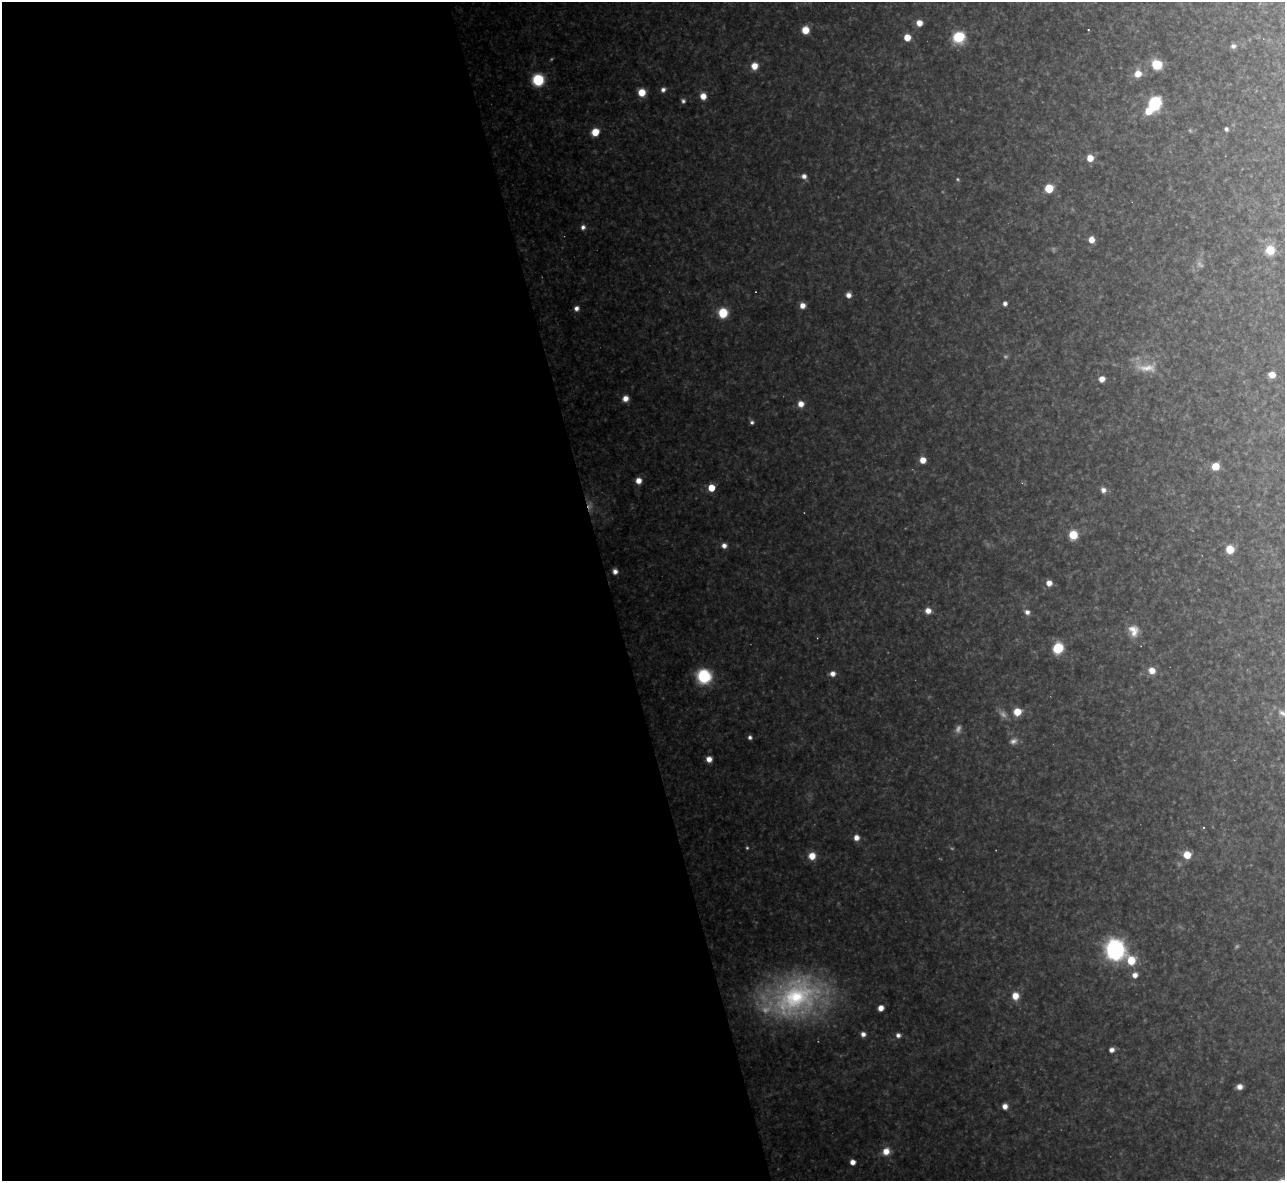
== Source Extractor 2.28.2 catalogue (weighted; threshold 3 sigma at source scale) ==
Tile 9 of 4 x 4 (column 1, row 3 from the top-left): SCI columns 1-1283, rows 1320-2498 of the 5133 x 5115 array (HDU 1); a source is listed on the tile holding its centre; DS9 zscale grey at full resolution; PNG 1287 x 1183 px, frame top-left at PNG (2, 2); no overlay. Shown black and unused: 47% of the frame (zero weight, under 3 of 4 exposures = <1% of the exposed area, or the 3 px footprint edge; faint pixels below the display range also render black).
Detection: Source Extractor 2.28.2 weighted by HDU 2 'WHT'; one run over the whole footprint, this tile lists its part. Background 0.325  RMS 0.02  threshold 0.0878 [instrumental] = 3 sigma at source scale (4.5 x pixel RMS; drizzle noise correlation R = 1.50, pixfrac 1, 0.05/0.05 arcsec/px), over >= 5 px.
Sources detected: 85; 12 too faint to see at this stretch — not listed; the other 73 listed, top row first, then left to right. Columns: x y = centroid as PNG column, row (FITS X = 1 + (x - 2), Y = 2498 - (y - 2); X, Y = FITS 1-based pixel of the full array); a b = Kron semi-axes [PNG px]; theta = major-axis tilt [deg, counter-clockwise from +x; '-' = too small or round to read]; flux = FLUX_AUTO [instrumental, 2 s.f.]
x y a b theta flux
919 23 6 6 - 19
805 30 7 7 - 33
1088 30 3 2 - 2.6
907 37 6 5 - 28
959 37 9 8 - 97
1233 46 7 6 - 7.9
1157 64 11 10 - 48
754 66 8 7 - 24
1138 74 9 9 - 22
538 80 7 7 - 140
663 90 6 6 - 7.7
642 92 6 6 - 36
703 96 7 6 - 21
683 101 6 5 - 5.3
1155 103 8 7 - 210
1148 111 7 7 - 33
1226 129 5 4 - 5
595 132 6 6 - 37
1090 158 6 6 - 28
804 176 7 6 - 10
1049 188 6 6 - 68
583 227 6 6 - 8.1
1091 240 6 5 - 20
1270 250 8 8 - 46
848 295 6 5 - 12
1005 303 5 4 - 7
802 305 6 6 - 15
576 308 6 6 - 9.6
723 313 7 6 - 80
1147 368 33 12 -1 40
1272 375 6 5 - 21
1102 379 6 5 - 16
625 398 6 6 - 16
801 404 7 7 - 17
752 422 5 5 - 5.2
923 460 5 5 - 24
1215 466 6 6 - 38
638 481 6 6 - 17
711 488 5 5 - 44
1103 490 7 7 - 10
1073 535 7 7 - 52
724 545 6 6 - 11
1230 549 7 7 - 38
615 571 5 5 - 9.9
1049 583 6 6 - 15
928 611 6 6 - 16
1027 612 7 6 - 9.4
1133 631 16 13 -70 27
1058 648 7 6 - 100
1152 670 8 7 - 21
832 674 6 6 - 12
704 676 10 10 - 140
1017 712 7 6 - 37
1283 713 17 8 -30 16
750 737 5 4 - 6
709 759 6 6 - 16
1203 827 3 3 - 1.7
856 838 6 6 - 14
1187 855 6 6 - 36
812 856 8 8 - 26
1115 950 12 11 - 400
1131 960 9 8 - 47
1135 975 6 6 - 13
1015 996 8 7 - 26
796 997 69 50 25 430
881 1008 5 5 - 16
863 1034 5 5 - 9.5
898 1035 6 6 - 7.5
1112 1050 6 5 - 10
1239 1087 6 5 - 13
1005 1106 6 6 - 14
886 1151 9 8 - 24
852 1162 5 5 - 15
Isophote crosses this tile's border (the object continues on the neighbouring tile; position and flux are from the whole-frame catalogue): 1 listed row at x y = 1283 713